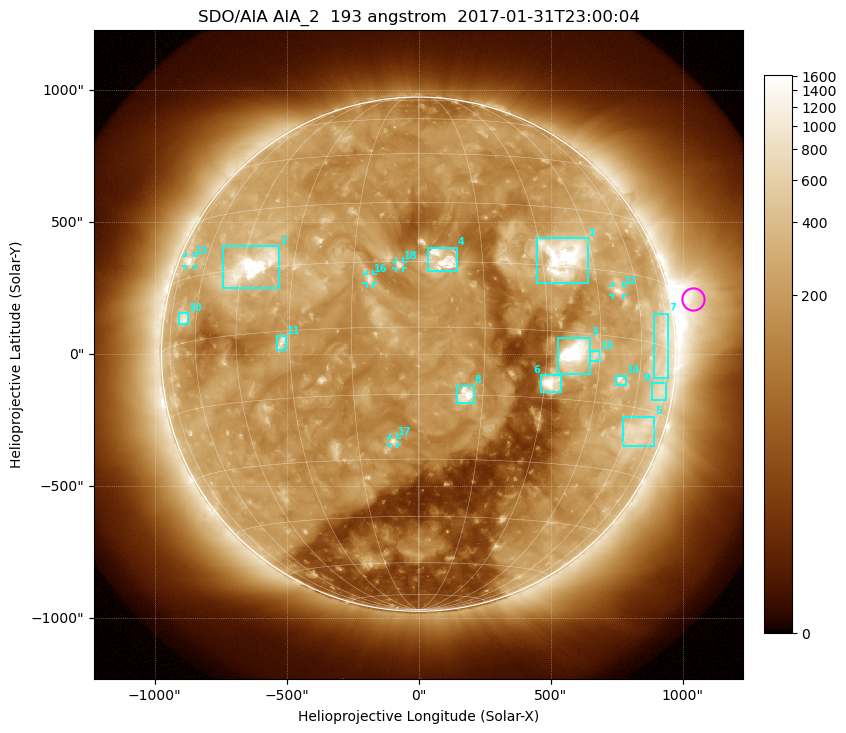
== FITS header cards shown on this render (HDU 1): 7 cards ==
TELESCOP= 'SDO/AIA'
INSTRUME= 'AIA_2'
WAVELNTH=                  193
WAVEUNIT= 'angstrom'
DATE-OBS= '2017-01-31T23:00:04.84'
CTYPE1  = 'HPLN-TAN'
CTYPE2  = 'HPLT-TAN'

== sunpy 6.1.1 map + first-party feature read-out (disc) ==
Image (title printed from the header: SDO/AIA AIA_2  193 angstrom  2017-01-31T23:00:04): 1024 x 1024 px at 2.4 arcsec/px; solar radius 974 arcsec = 406 px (full disc in frame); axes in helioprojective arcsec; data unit not stated in the header (colour bar unlabelled)
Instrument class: DISC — disc imager (sunpy class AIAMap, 193 A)
Bright regions (active regions / flare kernels): reference = the median radial profile (limb darkening/brightening removed); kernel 9 px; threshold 5 sigma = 382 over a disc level ~176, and >= 1.15x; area >= 12 px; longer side >= 10 px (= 24 arcsec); searched inside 0.97 R_sun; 18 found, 18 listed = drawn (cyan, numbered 1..; 5 of them under ~33 arcsec drawn as corner ticks so the feature stays visible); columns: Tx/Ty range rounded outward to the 5 arcsec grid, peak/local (2 s.f.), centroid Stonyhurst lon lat
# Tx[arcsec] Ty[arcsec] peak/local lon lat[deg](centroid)
1 445..640 270..440 13 +36 +17
2 -740..-525 250..410 16 -42 +15
3 525..650 -80..65 24 +37 -5
4 35..145 315..405 11 +6 +15
5 770..895 -350..-235 3.6 +65 -20
6 460..540 -145..-80 14 +32 -12
7 890..945 -90..155 3.8 +72 -1
8 145..210 -185..-120 10 +11 -15
9 880..935 -175..-110 3.2 +72 -10
10 -910..-870 110..155 4.6 -66 +5
11 -535..-500 15..70 5.3 -32 -3
12 735..775 225..260 5.5 +52 +11
13 -880..-850 330..375 4.5 -70 +19
14 745..790 -115..-80 5.3 +53 -9
15 650..690 -30..15 4.3 +43 -5
16 -200..-170 265..305 5.5 -11 +11
17 -110..-80 -340..-315 5.7 -6 -26
18 -85..-60 325..350 5.8 -4 +14
Off-limb structures (1.02-1.3 R_sun): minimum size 162 px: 6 found; the strongest spans PA ~265..310 deg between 1.02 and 1.3 R_sun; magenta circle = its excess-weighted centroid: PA ~280 deg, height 1.09 R_sun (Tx ~1040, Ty ~210 arcsec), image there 4.4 x the reference